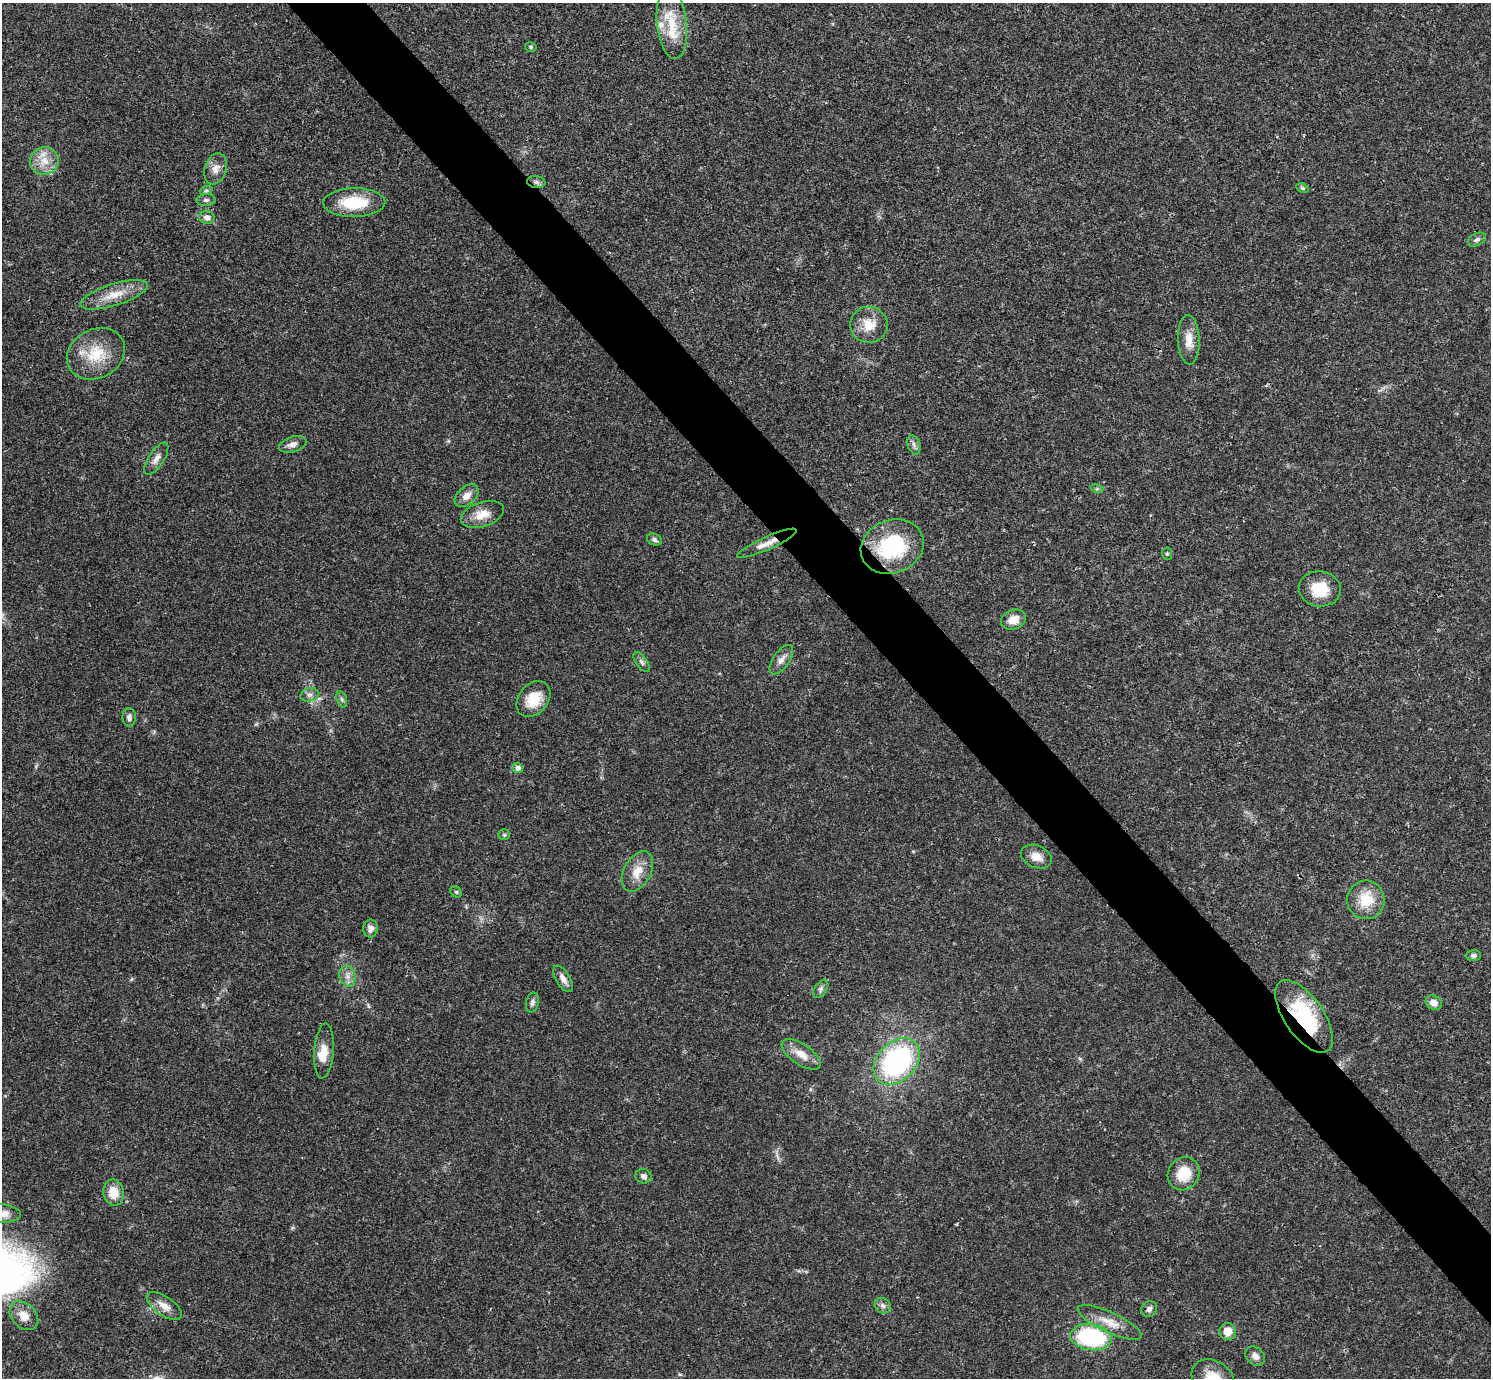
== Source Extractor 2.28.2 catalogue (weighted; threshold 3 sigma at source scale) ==
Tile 6 of 4 x 4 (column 2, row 2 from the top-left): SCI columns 1491-2979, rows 2909-4284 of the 5961 x 5958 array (HDU 1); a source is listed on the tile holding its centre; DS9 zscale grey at full resolution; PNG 1493 x 1380 px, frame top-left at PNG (2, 3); each listed source drawn as its Kron ellipse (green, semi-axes under 4 px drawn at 4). Shown black and unused: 5% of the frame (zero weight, under 3 of 4 exposures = <1% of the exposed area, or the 3 px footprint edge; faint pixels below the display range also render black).
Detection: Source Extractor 2.28.2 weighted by HDU 2 'WHT'; one run over the whole footprint, this tile lists its part. Background 0.0209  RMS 0.0022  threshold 0.01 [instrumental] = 3 sigma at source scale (4.5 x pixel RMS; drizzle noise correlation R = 1.50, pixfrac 1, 0.05/0.05 arcsec/px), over >= 5 px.
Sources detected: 67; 4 inside a brighter listed object's ellipse — not listed separately; the other 63 listed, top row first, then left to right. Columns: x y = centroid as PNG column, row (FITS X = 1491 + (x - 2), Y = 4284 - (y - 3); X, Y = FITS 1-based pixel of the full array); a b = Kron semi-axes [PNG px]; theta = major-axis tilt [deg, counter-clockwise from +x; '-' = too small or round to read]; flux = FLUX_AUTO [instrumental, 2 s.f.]
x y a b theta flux
672 24 35 15 -84 7.1
531 47 6 4 -15 0.35
44 161 14 14 - 3.5
215 169 16 11 73 2
536 182 9 6 -9 0.69
1302 188 6 4 -26 0.31
206 191 7 4 20 0.42
206 200 10 6 1 0.6
354 203 31 14 1 9
207 218 7 6 - 1.1
1477 239 9 6 28 0.72
114 295 35 11 17 4.7
869 325 19 18 - 4.4
1189 340 25 11 -88 3.1
96 354 30 24 29 8.2
293 444 14 7 17 1.4
914 445 10 6 -72 0.81
156 459 18 7 57 1.5
1097 489 6 4 -17 0.34
466 496 14 9 43 1.9
482 514 22 12 17 3.4
654 540 8 5 -24 0.64
767 543 32 6 24 2.4
892 547 32 26 23 17
1167 554 6 5 - 0.37
1320 589 21 17 -6 6.4
1013 620 13 9 22 2.8
781 660 17 8 55 1.5
642 662 11 5 -54 0.73
309 695 9 6 15 0.86
342 699 8 5 -70 0.57
533 699 20 14 51 5.2
129 717 9 6 -89 0.87
517 768 5 5 - 0.9
504 835 6 5 - 0.35
1036 857 16 11 -24 2.4
637 872 22 13 61 3.7
456 892 6 5 - 0.35
1366 900 19 18 - 6.2
371 928 9 7 86 1.2
1473 955 7 5 2 0.56
348 976 10 8 -81 1.4
563 979 15 7 -59 1.4
821 989 10 6 55 0.68
532 1003 10 6 77 0.72
1434 1003 8 7 - 1.8
1304 1016 42 19 -55 18
324 1051 27 10 86 3.2
801 1054 22 10 -34 3.1
897 1061 27 19 45 40
1184 1174 17 15 53 5.8
644 1176 8 7 - 0.89
114 1193 13 10 -80 3.8
2 1213 19 9 -5 2.2
164 1306 20 9 -35 2.5
883 1306 8 7 - 0.8
1149 1309 8 7 - 0.83
24 1316 16 12 -46 3.1
1110 1322 35 10 -25 3.9
1228 1332 8 8 - 2.6
1091 1337 21 13 -8 27
1255 1356 11 8 -42 1.3
1213 1378 22 17 -30 6
Overlapping masked pixels (flux is a lower limit): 3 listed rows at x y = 536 182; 767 543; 1304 1016
Isophote crosses this tile's border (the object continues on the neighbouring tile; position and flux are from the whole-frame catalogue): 2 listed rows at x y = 2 1213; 1213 1378